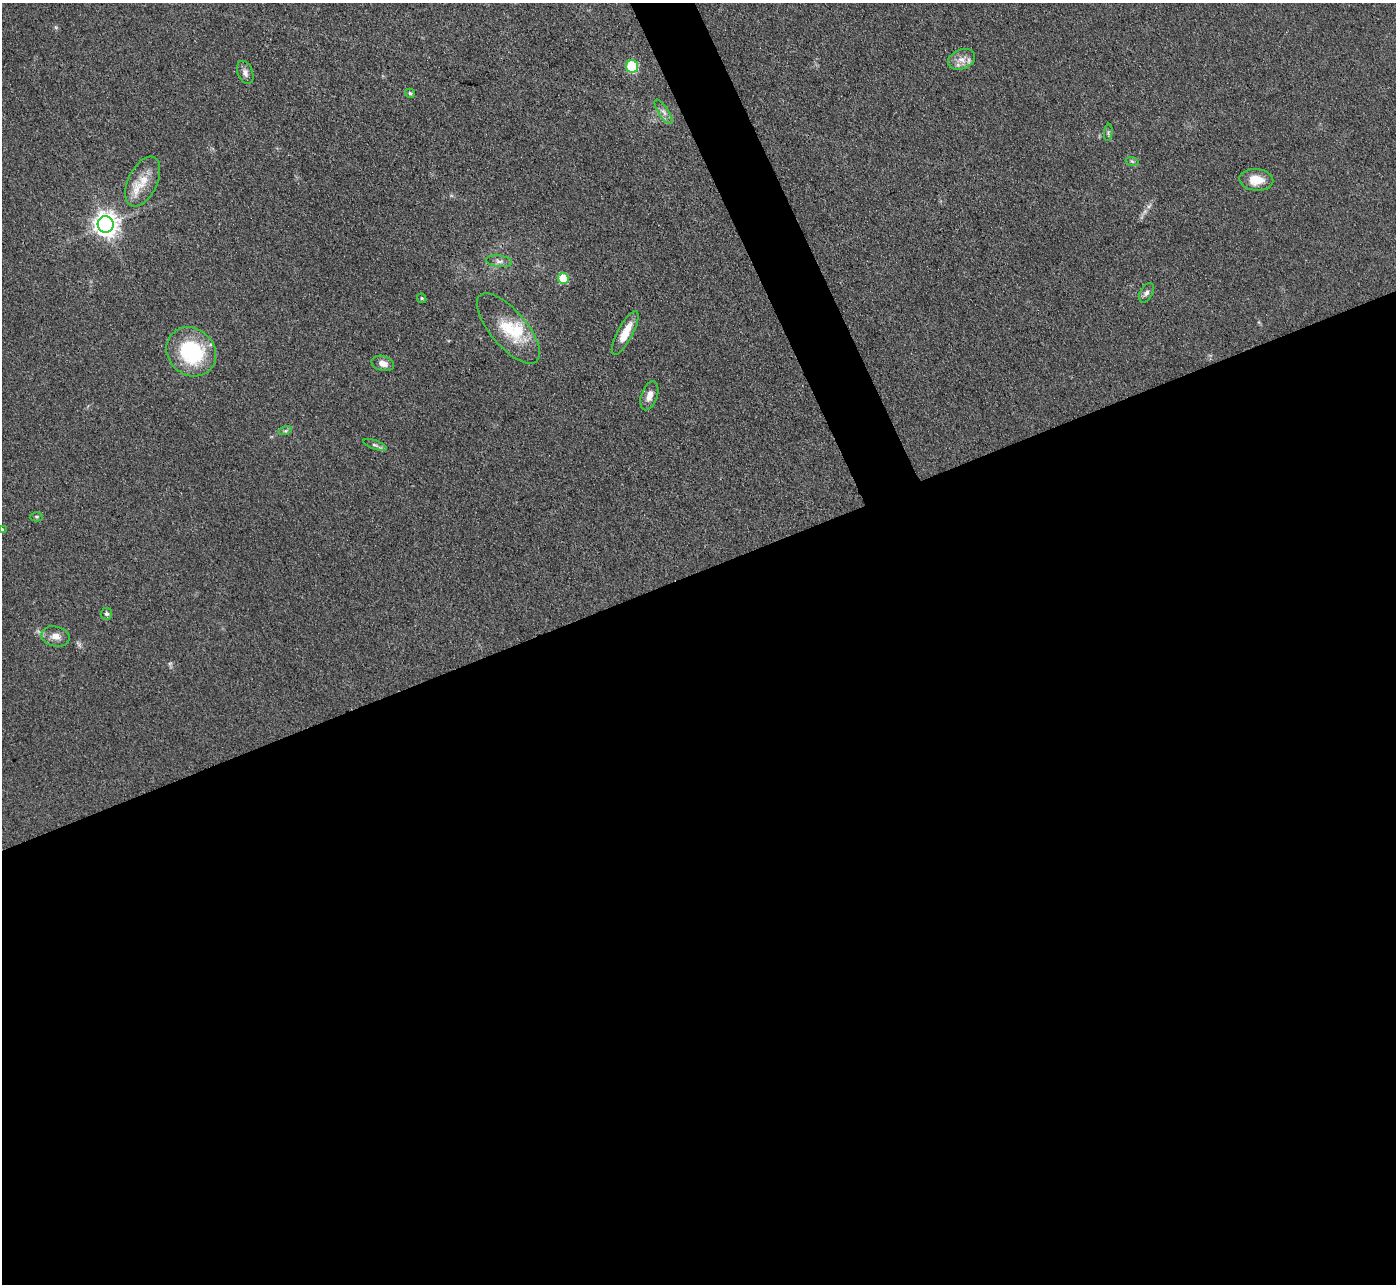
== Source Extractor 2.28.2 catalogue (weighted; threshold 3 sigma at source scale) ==
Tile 15 of 4 x 4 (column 3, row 4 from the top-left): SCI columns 2788-4181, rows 152-1433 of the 5575 x 5562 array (HDU 1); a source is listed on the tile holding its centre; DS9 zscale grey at full resolution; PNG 1398 x 1286 px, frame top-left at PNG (2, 3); each listed source drawn as its Kron ellipse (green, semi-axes under 4 px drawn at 4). Shown black and unused: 57% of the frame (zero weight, under 3 of 4 exposures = <1% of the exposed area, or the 3 px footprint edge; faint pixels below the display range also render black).
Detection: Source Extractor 2.28.2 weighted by HDU 2 'WHT'; one run over the whole footprint, this tile lists its part. Background 0.134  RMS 0.0072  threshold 0.0325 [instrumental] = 3 sigma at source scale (4.5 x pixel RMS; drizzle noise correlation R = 1.50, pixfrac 1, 0.05/0.05 arcsec/px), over >= 5 px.
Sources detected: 26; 1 inside a brighter listed object's ellipse — not listed separately; the other 25 listed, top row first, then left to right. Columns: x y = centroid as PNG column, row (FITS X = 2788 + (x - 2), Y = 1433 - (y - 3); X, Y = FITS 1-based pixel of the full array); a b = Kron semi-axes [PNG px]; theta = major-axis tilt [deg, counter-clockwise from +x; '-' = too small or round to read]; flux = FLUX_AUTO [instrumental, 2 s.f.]
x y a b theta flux
962 59 14 9 22 7
632 66 6 6 - 51
245 72 12 7 -68 3.6
410 93 5 4 - 1.4
664 112 14 5 -57 3.3
1108 132 8 3 85 1.3
1132 161 7 4 -19 1.1
1256 180 17 11 -4 12
143 182 27 14 64 16
106 224 8 8 - 660
499 261 13 5 -6 3.1
563 278 5 5 - 27
1146 293 10 6 61 2.8
422 298 5 4 - 1.1
508 328 43 18 -50 31
625 333 24 7 62 14
191 352 26 23 -43 63
383 363 11 7 -16 5.2
649 396 15 8 70 5.6
285 431 6 4 17 1.2
375 445 12 4 -20 2
36 517 6 4 -1 0.99
2 529 3 3 - 1.8
106 614 6 5 - 1.5
56 636 14 10 -13 6.2
Isophote crosses this tile's border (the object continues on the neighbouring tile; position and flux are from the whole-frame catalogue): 1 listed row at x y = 2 529